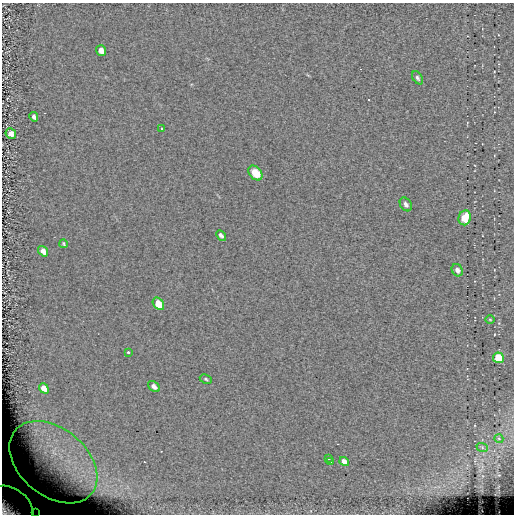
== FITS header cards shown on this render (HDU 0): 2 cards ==
NAXIS1  =                  512 / length of data axis 1
NAXIS2  =                  512 / length of data axis 2

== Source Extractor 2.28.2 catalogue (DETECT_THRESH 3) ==
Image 512 x 512 px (HDU 0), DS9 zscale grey, 1 PNG px = 1 image px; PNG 516 x 516 px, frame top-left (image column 1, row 512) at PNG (2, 3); each listed source drawn as its Kron ellipse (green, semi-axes under 4 px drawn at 4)
Background 0.147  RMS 6.4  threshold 19.3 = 3 sigma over >= 5 px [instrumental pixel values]
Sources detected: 27; all 27 listed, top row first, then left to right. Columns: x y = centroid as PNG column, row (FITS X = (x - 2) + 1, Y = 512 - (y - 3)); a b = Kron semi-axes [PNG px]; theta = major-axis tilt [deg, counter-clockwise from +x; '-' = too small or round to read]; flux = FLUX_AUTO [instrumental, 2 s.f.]
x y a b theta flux
101 50 6 4 -53 4100
417 78 7 4 -58 940
34 117 5 4 - 1300
162 129 3 3 - 1900
11 134 5 5 - 2800
255 173 8 6 -49 9400
406 204 7 5 -57 1300
465 218 7 6 - 9600
221 235 6 3 -45 1300
63 244 4 3 - 530
43 251 6 4 -53 2600
457 270 6 5 - 2000
158 304 7 5 -52 9400
490 319 5 3 - 390
128 352 3 3 - 700
498 358 5 5 - 17000
206 379 6 4 -28 620
154 386 7 4 -40 2000
44 388 5 4 - 3200
499 439 4 3 - 350
482 447 6 4 -19 590
328 459 3 2 - 330
53 462 50 33 -40 42000
330 462 3 2 - 460
344 462 5 4 - 4600
10 507 25 18 -37 44000
35 513 4 3 - 620
At the frame edge (FLAGS 8, measured only in part): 2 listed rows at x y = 10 507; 35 513